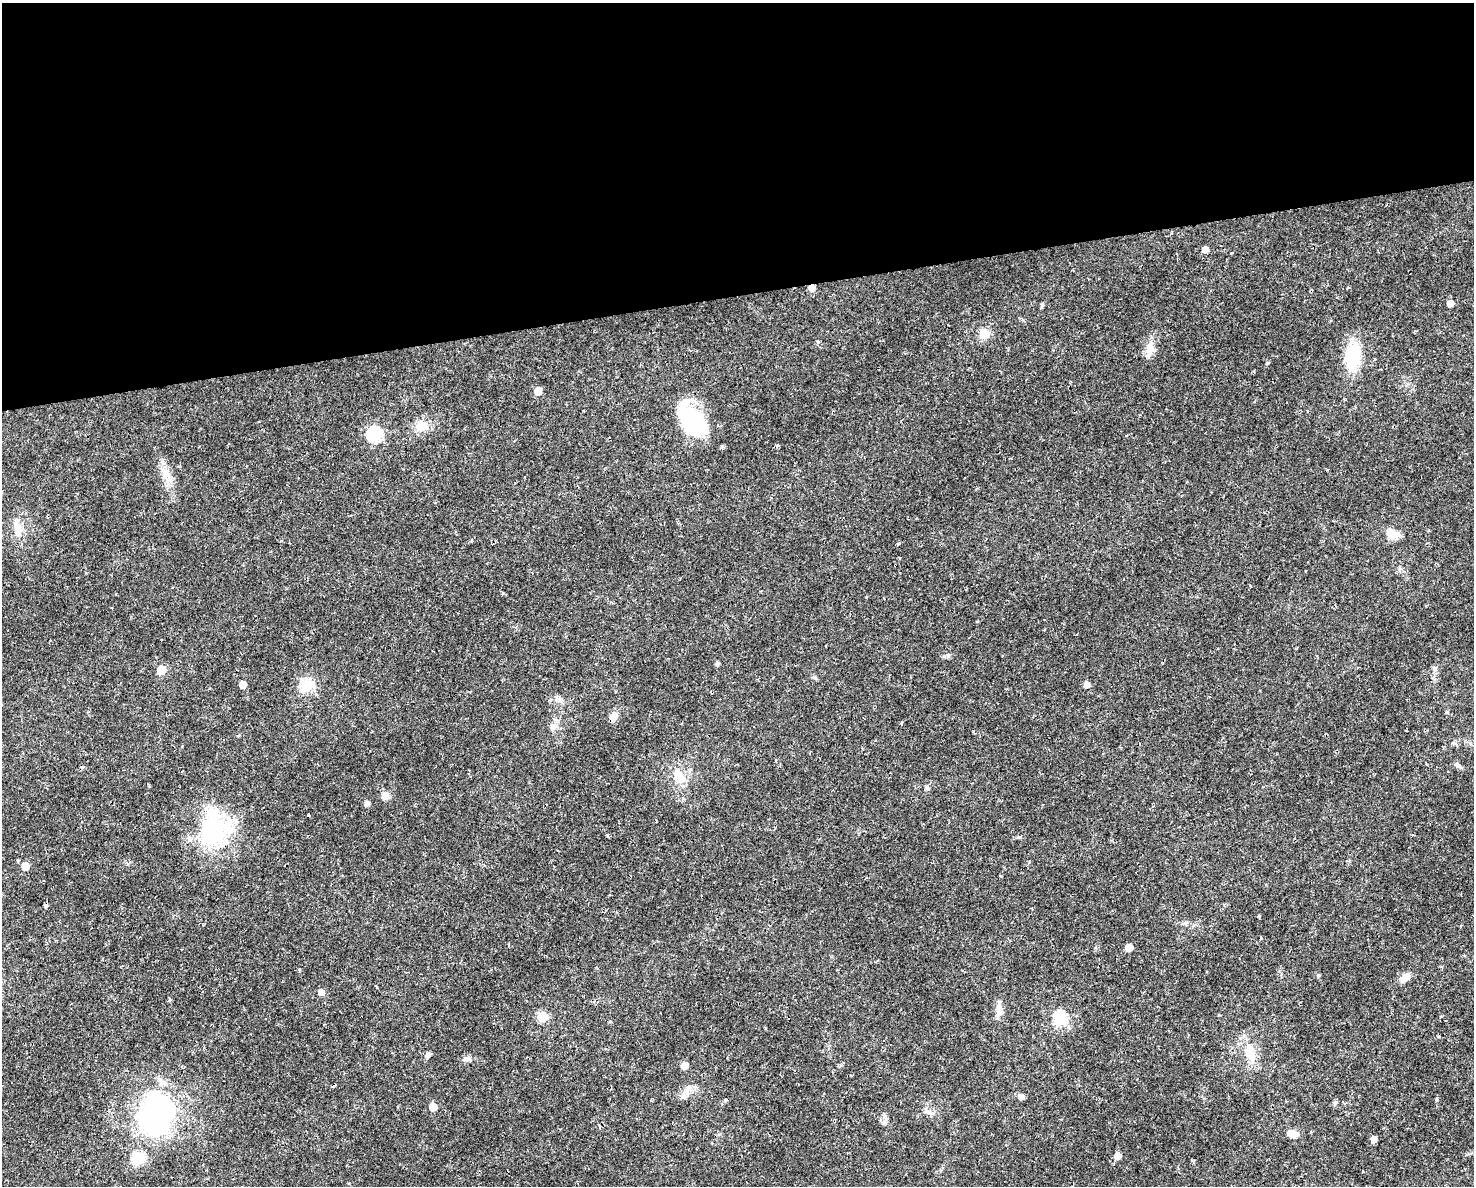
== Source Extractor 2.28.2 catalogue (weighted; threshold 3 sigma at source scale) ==
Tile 2 of 3 x 4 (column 2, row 1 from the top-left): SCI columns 1535-3006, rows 3551-4734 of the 4496 x 4734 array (HDU 1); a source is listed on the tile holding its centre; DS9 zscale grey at full resolution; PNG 1476 x 1188 px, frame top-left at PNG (2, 3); no overlay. Shown black and unused: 25% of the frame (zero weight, under 2 of 3 exposures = <1% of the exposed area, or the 3 px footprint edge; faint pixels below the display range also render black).
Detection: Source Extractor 2.28.2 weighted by HDU 2 'WHT'; one run over the whole footprint, this tile lists its part. Background 0.0169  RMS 0.0028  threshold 0.0124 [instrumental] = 3 sigma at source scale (4.5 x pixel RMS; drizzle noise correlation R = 1.50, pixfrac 1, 0.0396/0.0396 arcsec/px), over >= 5 px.
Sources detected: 69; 2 cosmic-ray / hot-pixel residue — not listed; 4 inside a brighter listed object's ellipse — not listed separately; the other 63 listed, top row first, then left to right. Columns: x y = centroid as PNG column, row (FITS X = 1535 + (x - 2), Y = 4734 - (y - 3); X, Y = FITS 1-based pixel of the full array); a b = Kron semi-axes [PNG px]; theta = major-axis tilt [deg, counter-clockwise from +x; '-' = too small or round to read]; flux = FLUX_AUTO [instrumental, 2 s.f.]
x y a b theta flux
1205 249 5 5 - 1.9
1450 303 5 4 - 1.8
1042 305 7 4 60 0.41
984 334 6 6 - 14
818 342 5 4 - 0.35
1149 348 17 9 76 3.3
1353 356 31 16 83 13
538 391 5 5 - 4.3
692 420 40 24 -43 20
422 426 16 12 -3 3.6
375 435 7 6 - 40
778 446 4 4 - 0.49
165 473 17 9 -77 3.2
17 528 23 9 -76 3.2
1391 533 16 10 -41 3.3
898 544 3 3 - 1.8
717 663 4 4 - 0.73
1435 669 8 6 -59 0.78
161 670 6 5 - 10
814 677 6 5 - 0.48
243 684 5 5 - 3.2
1087 684 5 5 - 1.8
307 686 6 6 - 30
614 716 13 8 29 1.7
901 722 3 3 - 0.98
553 727 10 8 43 1.5
238 736 4 3 - 0.26
82 767 6 3 11 0.47
679 776 28 10 -56 3.9
927 787 5 5 - 0.79
385 796 9 8 - 2
367 804 5 5 - 1.2
308 815 3 3 - 0.51
212 829 52 33 89 26
607 835 5 3 - 0.28
25 866 5 5 - 4.3
46 906 4 3 - 0.89
1259 916 4 3 - 0.29
1185 923 6 6 - 0.56
1129 947 5 5 - 4
1318 975 5 4 - 0.37
1405 977 15 8 46 2
321 992 6 5 - 1.6
999 1009 15 9 -88 2.1
543 1017 6 6 - 14
1060 1019 6 6 - 33
1438 1036 3 3 - 0.44
1250 1052 27 13 -75 5.6
428 1054 8 6 24 0.74
467 1059 13 6 -7 1
684 1066 5 5 - 3
688 1088 13 5 72 1.4
1021 1097 5 5 - 1.8
1437 1099 5 4 - 0.49
725 1100 5 4 - 0.36
1335 1103 6 5 - 0.52
433 1107 5 5 - 5.4
929 1113 10 4 -13 0.77
155 1114 57 42 71 51
884 1122 6 6 - 0.74
1292 1134 11 8 -18 2.5
1374 1139 5 5 - 1.9
1118 1156 5 5 - 2.8
Unlisted compact peaks at least as high as the median listed source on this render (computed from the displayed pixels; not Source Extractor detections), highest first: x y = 1267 363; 1019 837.